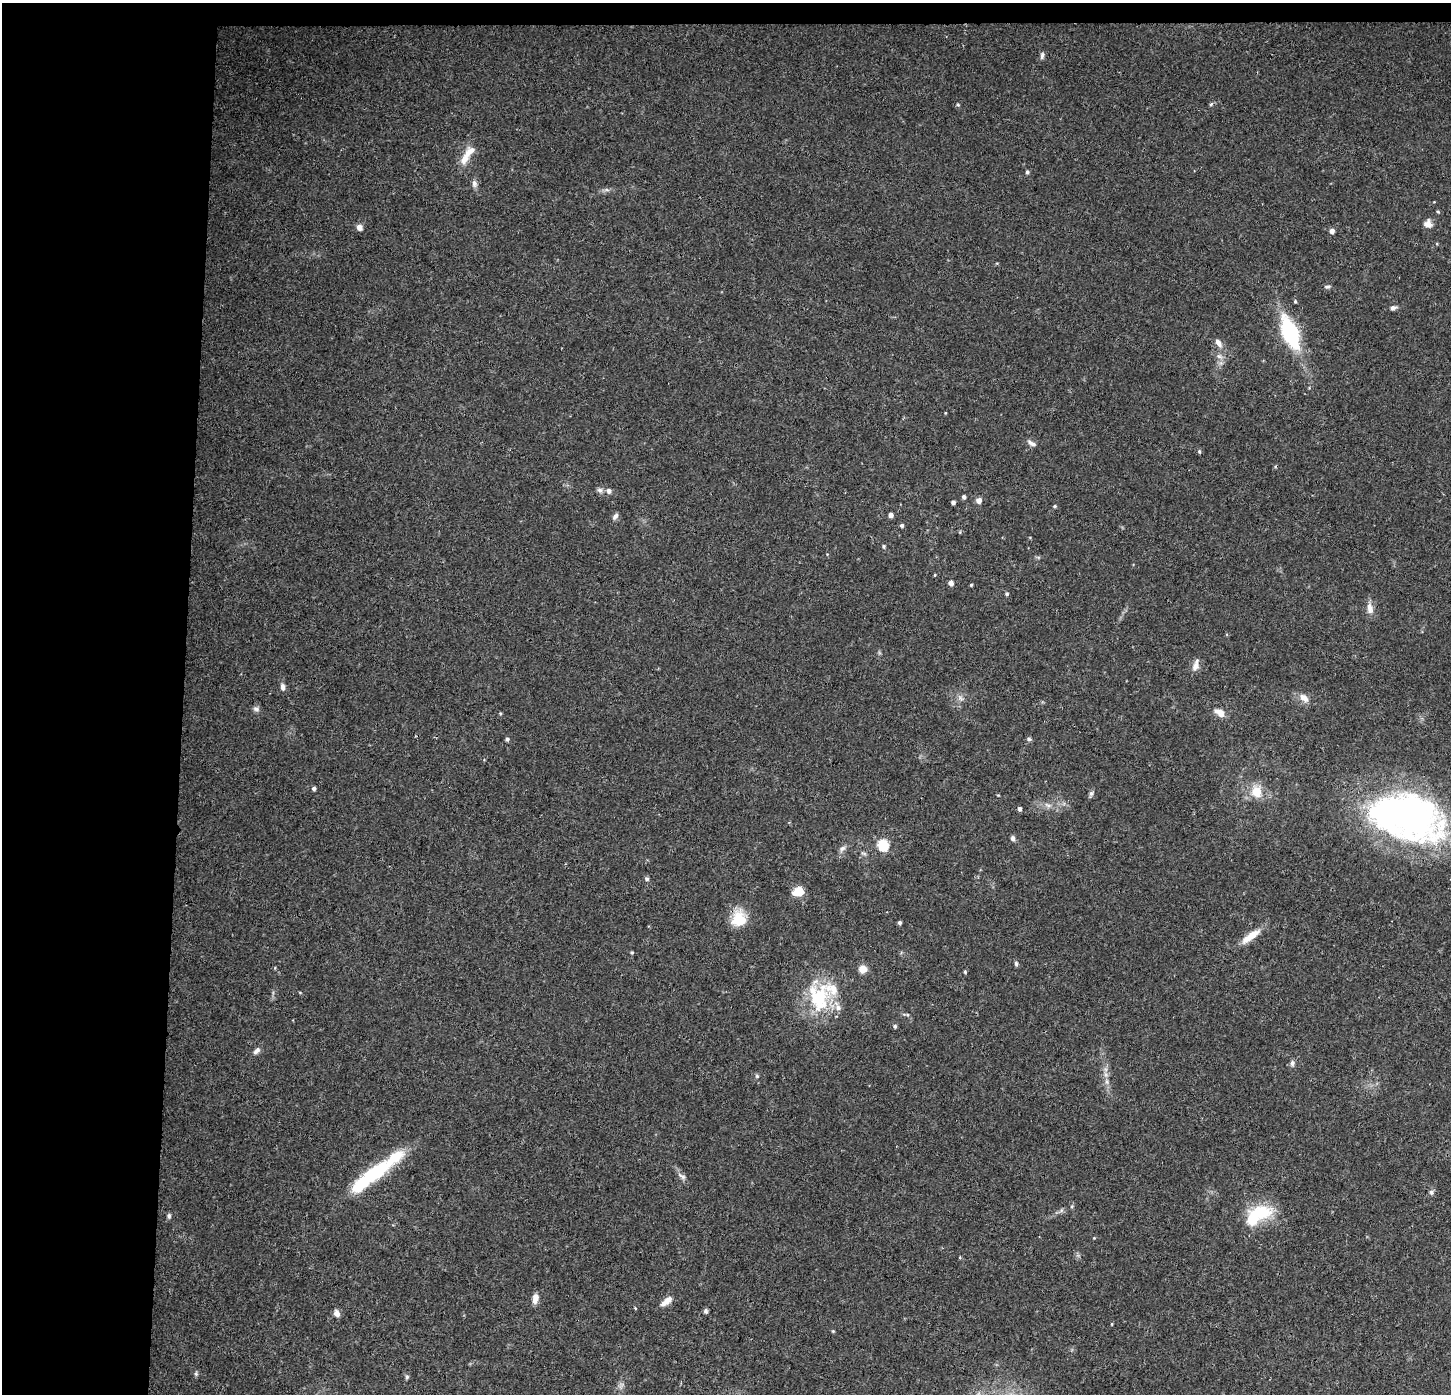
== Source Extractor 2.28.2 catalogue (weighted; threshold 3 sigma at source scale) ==
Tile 1 of 3 x 3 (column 1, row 1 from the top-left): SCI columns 8-1456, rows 2996-4387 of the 4354 x 4601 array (HDU 1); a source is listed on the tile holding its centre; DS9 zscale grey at full resolution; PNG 1453 x 1396 px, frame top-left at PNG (2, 3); no overlay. Shown black and unused: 14% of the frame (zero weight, under 3 of 4 exposures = <1% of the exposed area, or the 3 px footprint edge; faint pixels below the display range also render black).
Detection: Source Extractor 2.28.2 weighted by HDU 2 'WHT'; one run over the whole footprint, this tile lists its part. Background 0.0374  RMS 0.0038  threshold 0.0172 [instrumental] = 3 sigma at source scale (4.5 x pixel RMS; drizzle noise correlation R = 1.50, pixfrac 1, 0.0396/0.0396 arcsec/px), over >= 5 px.
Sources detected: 93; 1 too faint to see at this stretch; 3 inside a brighter object's white glare — not listed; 4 inside a brighter listed object's ellipse — not listed separately; the other 85 listed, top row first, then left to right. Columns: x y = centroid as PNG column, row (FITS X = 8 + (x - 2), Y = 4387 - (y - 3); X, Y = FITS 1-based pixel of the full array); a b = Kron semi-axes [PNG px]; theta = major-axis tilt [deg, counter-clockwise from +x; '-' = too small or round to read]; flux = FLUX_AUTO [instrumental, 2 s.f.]
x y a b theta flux
1042 55 9 5 81 0.98
958 104 5 4 - 0.51
1211 104 7 4 45 0.57
465 159 18 10 54 4.5
1027 172 5 4 - 0.75
474 184 10 7 -78 1.5
607 190 7 4 -18 0.75
1438 212 4 4 - 0.46
1428 224 10 10 - 2.3
359 227 7 7 - 1.8
1332 231 6 6 - 1.4
1327 287 8 5 -3 0.83
1295 302 4 3 - 0.48
1393 308 8 5 17 1.3
1290 332 28 13 -69 39
1218 343 13 7 -58 2.3
1219 356 8 6 -26 1.5
945 413 5 3 - 0.3
1031 443 12 5 -31 1.5
1199 451 5 4 - 0.52
600 490 8 7 - 1.2
609 491 8 7 - 1.3
964 497 4 4 - 0.96
979 500 5 5 - 2.4
953 502 4 4 - 1.2
1054 506 5 4 - 0.52
891 515 4 4 - 1.8
615 516 9 5 50 1.2
902 525 4 4 - 0.89
884 546 5 4 - 0.62
935 575 4 3 - 0.3
951 583 5 4 - 2
971 585 3 3 - 0.43
1006 594 4 4 - 0.73
1370 608 17 8 -81 2.8
1196 665 17 7 75 2.5
283 687 9 6 -78 1.4
960 698 11 6 -58 1.4
1304 698 15 9 -44 2.8
256 709 9 6 -8 1.1
1220 712 14 8 -33 3.2
500 713 4 3 - 0.4
507 739 5 4 - 0.81
1029 739 7 5 -17 0.74
314 788 4 4 - 0.95
1256 792 6 5 - 14
1091 794 10 5 71 0.92
1048 805 11 5 -16 1.8
1019 809 4 4 - 1.1
1405 814 73 43 -14 170
1013 838 7 5 -84 1.1
883 845 6 5 - 36
842 849 11 6 47 1.4
647 879 6 5 - 0.83
798 891 10 8 18 7.7
739 919 22 18 64 8.8
900 923 4 4 - 0.84
1251 936 28 8 36 5.9
632 952 4 4 - 0.5
1016 964 6 5 - 0.81
862 969 8 8 - 3.6
965 972 4 3 - 0.52
819 997 42 29 -84 25
907 1014 8 3 -7 0.56
895 1026 5 5 - 0.71
257 1051 11 6 41 1.4
1292 1063 7 6 - 1.2
757 1076 5 5 - 0.61
1107 1081 9 4 -82 1.3
376 1173 44 17 32 22
682 1176 14 6 -34 1.5
1431 1192 7 6 - 0.94
1061 1211 7 4 20 0.84
1261 1213 34 19 3 16
169 1216 7 5 -90 0.83
960 1257 4 3 - 0.32
535 1299 12 7 80 2.7
667 1301 17 7 35 3
635 1308 4 3 - 0.34
705 1311 5 4 - 1.1
337 1313 9 6 -68 1.9
1112 1324 4 3 - 0.31
833 1331 4 4 - 0.38
196 1374 7 5 85 0.7
407 1377 6 5 - 0.66
Overlapping masked pixels (flux is a lower limit): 1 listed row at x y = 739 919